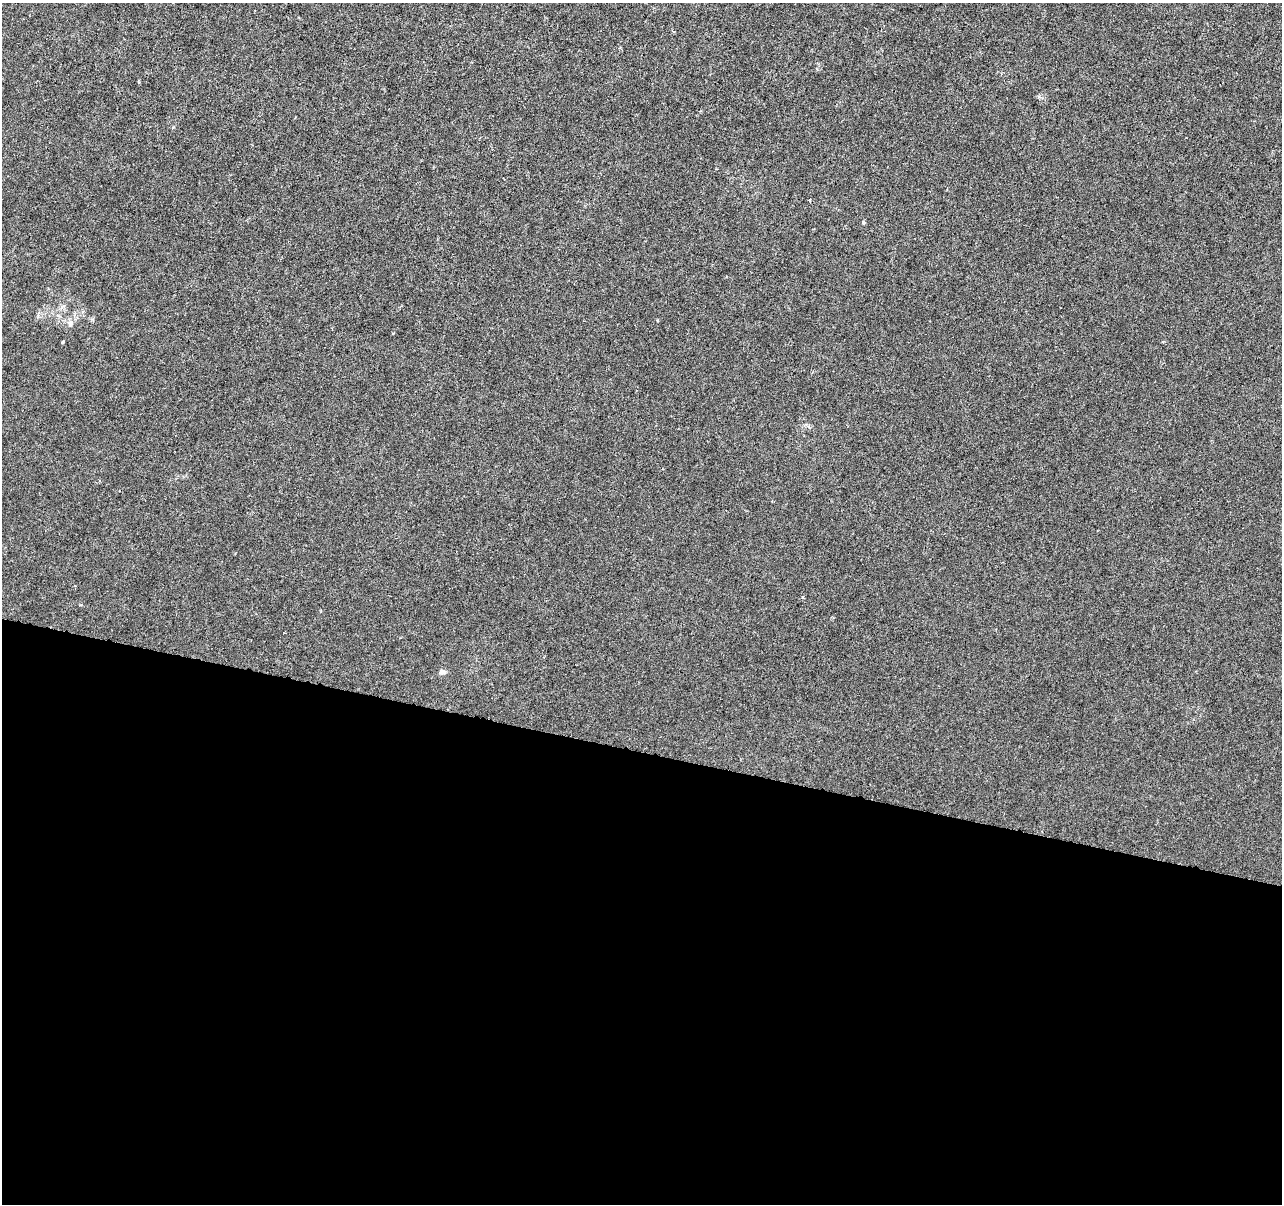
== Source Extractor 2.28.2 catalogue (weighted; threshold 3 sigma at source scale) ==
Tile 14 of 4 x 4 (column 2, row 4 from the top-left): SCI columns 1281-2560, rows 222-1423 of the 5128 x 5312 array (HDU 1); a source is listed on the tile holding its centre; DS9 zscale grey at full resolution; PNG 1284 x 1206 px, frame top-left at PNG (2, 3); no overlay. Shown black and unused: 38% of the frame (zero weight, under 3 of 6 exposures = <1% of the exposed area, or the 3 px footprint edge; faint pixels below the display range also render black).
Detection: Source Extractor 2.28.2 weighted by HDU 2 'WHT'; one run over the whole footprint, this tile lists its part. Background -1.32e-04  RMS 0.0013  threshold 0.00513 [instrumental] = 3 sigma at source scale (4.09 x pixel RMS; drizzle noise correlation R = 1.36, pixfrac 0.8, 0.0396/0.0396 arcsec/px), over >= 5 px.
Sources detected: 7; all 7 listed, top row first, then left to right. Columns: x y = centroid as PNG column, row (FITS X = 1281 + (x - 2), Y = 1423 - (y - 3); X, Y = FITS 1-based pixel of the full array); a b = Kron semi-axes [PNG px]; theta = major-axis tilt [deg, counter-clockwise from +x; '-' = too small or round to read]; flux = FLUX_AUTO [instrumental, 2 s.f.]
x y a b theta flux
863 222 5 4 - 0.13
657 320 3 3 - 0.17
70 323 8 6 90 0.38
62 342 3 3 - 0.18
1163 342 3 3 - 0.11
803 597 5 3 - 0.13
442 672 7 6 - 0.41